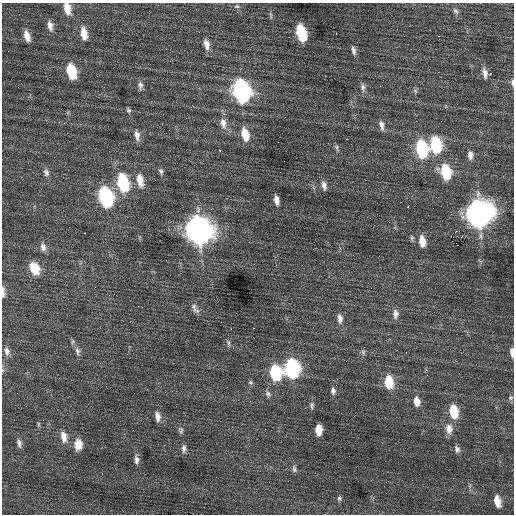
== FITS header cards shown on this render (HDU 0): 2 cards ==
NAXIS1  =                  512 / Axis length
NAXIS2  =                  512 / Axis length

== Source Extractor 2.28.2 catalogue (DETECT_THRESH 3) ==
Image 512 x 512 px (HDU 0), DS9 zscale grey, 1 PNG px = 1 image px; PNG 516 x 516 px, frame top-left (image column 1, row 512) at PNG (2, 3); no overlay
Background 0.4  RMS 0.93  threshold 2.8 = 3 sigma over >= 5 px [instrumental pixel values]
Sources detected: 94; all 94 listed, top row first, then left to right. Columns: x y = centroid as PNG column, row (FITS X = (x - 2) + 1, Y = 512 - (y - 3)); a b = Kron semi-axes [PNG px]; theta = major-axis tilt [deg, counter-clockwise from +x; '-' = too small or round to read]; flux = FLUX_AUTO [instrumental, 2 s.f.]
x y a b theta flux
237 6 7 5 -1 130
67 8 13 7 -77 780
456 11 10 6 -56 200
271 15 10 3 -75 120
50 26 12 7 -80 400
84 33 14 7 -81 800
301 33 12 7 -75 3600
336 33 3 2 - 33
27 36 12 6 -74 560
438 36 2 2 - 52
206 44 13 7 -78 470
353 50 12 6 -77 260
71 71 12 7 -76 2500
485 73 13 6 -81 370
490 73 3 2 - 260
512 82 9 4 -87 140
140 85 10 7 -85 250
18 87 2 2 - 110
363 87 11 7 -83 250
241 91 14 9 -74 18000
415 91 7 5 -45 120
128 110 7 5 -60 120
441 121 3 2 - 73
223 123 15 9 -77 540
382 125 13 6 -80 300
245 134 14 8 -75 1100
137 135 13 6 -81 360
346 139 2 2 - 290
278 142 2 2 - 190
436 145 13 8 -82 4100
337 148 9 5 -65 140
422 149 13 8 -80 5200
220 150 3 3 - 240
371 151 2 2 - 35
470 155 10 6 -85 320
161 171 8 5 -74 160
445 172 13 9 -76 2700
47 173 6 4 -69 360
140 180 16 8 -78 790
123 182 15 8 -76 4800
324 186 11 5 -78 290
105 197 13 8 -74 9500
276 200 8 4 -79 350
401 202 2 2 - 200
408 207 3 2 - 200
479 214 13 11 88 56000
199 230 15 11 -74 53000
84 233 3 2 - 140
465 235 2 2 - 350
412 238 7 5 80 110
422 241 11 6 -81 750
458 245 3 2 - 190
43 247 12 8 -78 340
34 268 14 10 -59 1300
95 287 2 2 - 30
3 292 14 4 -88 260
194 307 14 7 -74 290
395 314 13 7 -90 350
340 319 13 7 -85 340
253 328 3 2 - 150
231 329 2 2 - 32
73 341 7 4 60 96
228 343 10 4 -73 150
397 350 3 2 - 48
7 351 11 7 -75 310
77 351 11 7 -77 230
363 352 9 5 -71 130
512 352 11 4 -84 300
292 368 12 9 -86 11000
275 373 11 8 -84 4500
250 382 7 5 2 110
389 382 13 9 -83 1600
333 391 8 6 -82 230
268 394 10 7 -76 220
511 398 7 6 - 140
417 401 11 7 -83 520
312 406 11 5 90 180
453 411 13 8 -80 1600
157 416 12 6 -83 390
43 420 2 2 - 42
38 424 6 4 -90 86
265 429 2 2 - 61
449 429 13 9 -87 560
181 430 11 6 -74 170
318 430 9 6 90 970
63 437 15 8 -81 570
19 443 11 6 -80 230
78 444 14 10 87 730
184 448 11 6 88 240
457 449 9 7 -72 220
136 460 13 6 -85 330
294 469 11 6 -80 190
339 498 7 6 - 130
497 501 12 7 -78 750
At the frame edge (FLAGS 8, measured only in part): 4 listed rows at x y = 67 8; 512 82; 3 292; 512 352